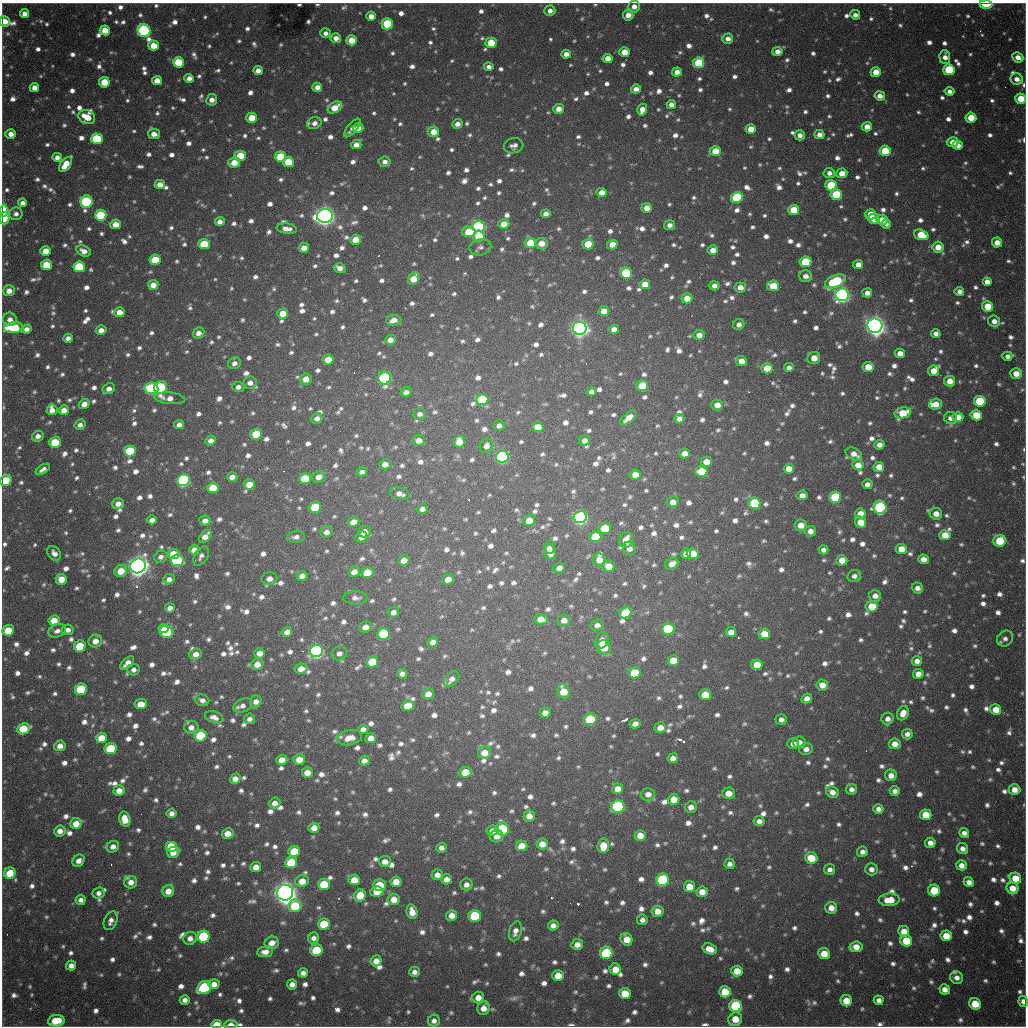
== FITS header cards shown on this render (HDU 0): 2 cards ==
NAXIS1  =                 1024 / length of data axis 1
NAXIS2  =                 1024 / length of data axis 2

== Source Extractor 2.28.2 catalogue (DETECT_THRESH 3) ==
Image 1024 x 1024 px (HDU 0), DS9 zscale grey, 1 PNG px = 1 image px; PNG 1028 x 1028 px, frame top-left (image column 1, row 1024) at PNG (2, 3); each listed source drawn as its Kron ellipse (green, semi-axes under 4 px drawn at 4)
Background 848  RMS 24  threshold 71.6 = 3 sigma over >= 5 px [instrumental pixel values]
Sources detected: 1687; of the 1687, the 500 brightest by FLUX_AUTO listed and drawn (1187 fainter detections omitted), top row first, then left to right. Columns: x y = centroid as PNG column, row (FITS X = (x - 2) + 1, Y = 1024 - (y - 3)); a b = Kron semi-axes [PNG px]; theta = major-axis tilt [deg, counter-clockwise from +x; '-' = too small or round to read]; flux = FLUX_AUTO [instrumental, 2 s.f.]
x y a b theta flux
986 4 6 4 -1 5.7e+04
634 7 6 6 - 1.3e+04
550 11 5 5 - 8.6e+03
24 14 4 4 - 1.2e+04
628 15 5 5 - 1.4e+04
855 15 5 4 - 8.4e+03
371 16 5 4 - 1.4e+04
5 21 5 5 - 2.1e+04
387 24 5 5 - 1.1e+05
105 30 5 5 - 3.2e+04
144 31 7 6 - 3.4e+05
325 33 5 4 - 8.2e+03
336 38 5 5 - 1.1e+04
728 39 5 5 - 1.0e+04
352 40 5 5 - 3.3e+04
491 43 5 5 - 5.5e+04
154 45 5 5 - 3.1e+04
777 51 5 4 - 1.2e+04
624 52 5 5 - 2.1e+04
566 54 5 4 - 1.0e+04
945 57 7 5 -88 1.2e+04
1018 57 5 5 - 1.4e+04
608 59 5 4 - 1.9e+04
178 62 5 5 - 7.1e+04
698 63 5 5 - 9.2e+04
489 67 4 4 - 8.1e+03
258 70 4 4 - 1.0e+04
949 70 5 5 - 1.1e+05
677 72 5 4 - 1.3e+04
876 72 5 5 - 3.0e+04
189 78 5 4 - 9.6e+03
1017 79 6 5 - 1.1e+04
157 81 5 4 - 1.9e+04
104 82 5 5 - 3.8e+04
317 87 5 4 - 1.2e+04
34 88 4 4 - 1.2e+04
636 89 5 4 - 1.1e+04
949 91 5 4 - 7.9e+03
880 96 5 4 - 1.2e+04
1021 99 5 5 - 3.8e+04
212 100 6 5 - 9.6e+03
671 104 4 4 - 1.0e+04
335 107 8 5 31 2.6e+04
558 109 5 5 - 1.5e+04
642 110 6 5 - 1.6e+04
87 117 9 6 -27 3.3e+04
252 118 5 5 - 4.0e+04
971 118 5 5 - 3.7e+04
314 123 7 6 - 8.8e+03
457 124 5 4 - 1.1e+04
867 127 5 4 - 1.7e+04
352 128 11 4 49 9.1e+03
358 128 5 5 - 1.9e+04
751 129 5 5 - 2.7e+04
433 132 5 5 - 2.3e+04
11 134 5 4 - 1.3e+04
154 134 6 5 - 1.3e+04
800 135 5 5 - 9.3e+03
819 135 5 4 - 1.0e+04
97 139 5 5 - 1.2e+05
953 142 6 5 - 2.0e+04
356 145 5 4 - 1.3e+04
958 145 5 4 - 1.2e+04
514 146 10 7 15 8.8e+03
715 151 5 5 - 3.3e+04
885 151 5 5 - 5.8e+04
240 156 5 5 - 5.5e+04
57 157 5 4 - 8.3e+03
280 157 5 5 - 6.0e+04
288 162 5 5 - 5.1e+04
385 162 6 5 - 8.2e+03
234 163 6 5 - 2.3e+04
65 164 8 5 53 3.0e+04
829 173 5 5 - 8.6e+03
842 173 5 5 - 1.8e+04
160 184 5 4 - 1.7e+04
831 185 5 5 - 8.8e+04
601 193 5 4 - 1.8e+04
836 195 6 5 - 9.7e+04
737 198 6 5 - 1.6e+05
86 202 6 6 - 2.1e+05
23 203 4 4 - 9.9e+03
647 208 5 5 - 1.6e+04
794 210 5 5 - 4.7e+04
3 211 6 4 88 9.6e+04
16 214 7 6 - 7.9e+03
546 214 5 4 - 9.5e+03
870 214 5 5 - 2.6e+04
101 215 6 5 - 9.3e+04
325 216 8 7 - 1.4e+06
4 218 6 5 - 3.5e+04
874 219 5 5 - 2.7e+04
882 220 6 5 - 2.1e+04
220 222 5 4 - 1.1e+04
116 224 5 5 - 2.1e+04
504 224 5 5 - 2.1e+04
886 224 5 4 - 8.2e+03
670 225 5 5 - 8.4e+03
479 227 6 5 - 3.7e+05
287 229 10 5 -6 1.3e+04
469 232 7 5 -3 5.1e+04
921 235 7 5 -20 4.3e+04
479 236 6 5 - 5.0e+04
355 240 5 5 - 2.5e+04
530 243 5 5 - 4.5e+04
541 243 6 5 - 2.2e+04
997 243 5 5 - 1.7e+04
204 244 6 5 - 6.1e+04
588 244 5 5 - 4.3e+04
612 244 5 5 - 2.0e+04
480 247 11 8 12 7.9e+03
938 247 5 5 - 2.3e+04
304 248 5 4 - 1.4e+04
713 250 5 5 - 1.6e+04
46 251 5 5 - 2.4e+04
84 251 7 5 -25 1.3e+04
155 260 5 5 - 6.5e+04
805 262 6 5 - 9.4e+04
47 265 5 5 - 4.8e+04
858 265 5 4 - 1.4e+04
79 267 6 5 - 1.2e+05
340 268 6 5 - 1.1e+04
626 273 6 5 - 1.3e+05
806 276 6 6 - 1.0e+04
414 279 7 5 51 3.1e+04
835 281 11 6 24 1.5e+05
987 282 5 4 - 1.3e+04
645 284 5 5 - 2.4e+04
153 285 5 5 - 1.9e+04
714 286 5 4 - 8.6e+03
773 286 6 5 - 4.6e+04
740 287 6 5 - 1.5e+04
9 291 6 5 - 1.5e+04
959 292 5 4 - 8.7e+03
867 293 5 4 - 9.6e+03
842 295 6 6 - 8.0e+05
687 298 5 5 - 2.2e+04
988 306 5 5 - 4.6e+04
604 311 5 5 - 1.8e+04
119 312 5 5 - 1.8e+04
283 314 5 5 - 2.6e+04
10 319 7 6 - 1.1e+04
394 320 8 5 5 1.4e+04
994 321 6 5 - 1.2e+04
739 325 6 5 - 8.6e+03
875 326 7 7 - 1.5e+06
14 328 9 5 5 1.6e+05
580 328 7 6 - 1.1e+06
26 329 5 4 - 9.9e+03
614 329 5 4 - 1.2e+04
101 330 5 4 - 1.0e+04
198 333 6 5 - 1.1e+04
936 333 5 4 - 8.1e+03
699 335 5 5 - 1.3e+04
68 338 5 4 - 7.9e+03
390 340 5 5 - 1.3e+04
900 353 5 4 - 1.6e+04
1007 356 5 4 - 8.0e+03
814 358 6 6 - 1.7e+04
328 360 5 5 - 2.5e+04
741 361 5 5 - 1.7e+04
234 363 6 5 - 8.1e+03
868 367 5 5 - 2.8e+04
767 368 5 5 - 3.8e+04
789 368 5 4 - 8.0e+03
933 371 6 5 - 2.1e+04
1016 374 6 5 - 2.1e+04
385 378 6 6 - 2.8e+05
306 379 6 5 - 1.9e+04
950 381 5 5 - 1.8e+04
250 383 7 6 - 1.1e+04
642 386 6 5 - 5.4e+04
160 387 7 6 - 2.0e+05
238 387 6 5 - 8.3e+03
151 388 7 6 - 2.0e+05
109 389 6 5 - 1.1e+04
406 392 5 4 - 7.9e+03
591 392 5 4 - 8.3e+03
170 398 15 5 -5 1.5e+04
482 400 6 5 - 1.1e+05
980 401 6 5 - 9.8e+04
84 404 6 5 - 1.4e+04
936 404 6 5 - 1.8e+04
717 405 6 5 - 1.7e+04
52 410 5 5 - 1.1e+04
64 410 5 5 - 1.5e+04
903 413 8 5 11 4.7e+04
420 414 6 5 - 8.0e+03
976 415 5 5 - 4.3e+04
958 417 5 5 - 2.2e+04
317 418 6 5 - 9.7e+03
628 418 10 5 40 1.7e+04
951 418 6 6 - 1.0e+04
679 419 5 4 - 1.0e+04
80 425 6 5 - 8.3e+03
179 425 5 4 - 9.2e+03
499 426 6 5 - 8.7e+03
538 427 6 5 - 2.3e+04
256 434 6 5 - 6.8e+04
38 436 6 5 - 9.3e+03
211 440 5 5 - 1.0e+04
584 440 5 5 - 1.1e+04
419 441 6 5 - 1.4e+04
55 442 6 5 - 5.7e+04
459 442 6 6 - 3.4e+04
879 445 5 5 - 1.2e+04
486 446 7 6 - 1.2e+04
130 451 6 5 - 9.7e+04
684 453 5 5 - 1.6e+04
854 454 9 5 -27 1.6e+04
502 457 6 6 - 3.3e+05
706 462 5 5 - 2.1e+04
385 464 6 5 - 1.1e+04
858 465 6 5 - 2.0e+04
879 467 5 5 - 2.3e+04
43 469 8 4 33 8.0e+03
789 469 5 5 - 2.1e+04
701 471 6 5 - 4.8e+04
362 472 5 4 - 8.1e+03
635 475 5 5 - 2.3e+04
232 477 5 4 - 1.1e+04
319 477 6 5 - 1.4e+04
305 478 6 5 - 5.4e+04
6 480 6 5 - 7.1e+04
184 480 6 6 - 3.1e+05
249 484 5 5 - 2.7e+04
867 484 5 5 - 8.0e+03
213 488 6 5 - 4.8e+04
400 494 10 6 -16 1.1e+04
802 495 5 4 - 1.2e+04
835 497 6 5 - 1.0e+05
673 502 6 5 - 1.5e+04
754 503 6 5 - 1.3e+05
118 504 6 5 - 1.2e+04
315 507 6 5 - 9.9e+04
880 507 6 6 - 2.4e+05
422 509 5 5 - 8.8e+03
860 514 5 5 - 1.9e+04
936 514 6 6 - 1.6e+04
580 517 6 6 - 5.6e+05
152 520 5 4 - 9.8e+03
529 520 6 5 - 2.8e+04
205 521 6 5 - 1.1e+04
353 522 6 5 - 1.7e+04
861 522 6 5 - 2.5e+04
801 525 6 6 - 1.7e+04
605 528 6 5 - 5.1e+04
810 531 6 5 - 1.2e+04
327 532 6 5 - 1.0e+04
364 532 6 5 - 1.7e+04
945 535 5 5 - 3.1e+04
205 536 8 5 46 1.5e+04
296 537 9 5 6 8.4e+03
361 537 6 5 - 9.4e+03
595 537 6 5 - 6.6e+04
626 540 8 6 68 2.5e+04
1000 541 6 6 - 6.1e+04
549 547 6 5 - 9.0e+03
629 549 7 6 - 1.0e+04
901 549 5 5 - 2.5e+04
194 550 5 5 - 1.5e+04
823 550 5 4 - 8.7e+03
550 552 7 6 - 1.8e+04
54 553 8 6 -50 9.4e+03
174 554 6 5 - 3.8e+04
686 554 5 5 - 1.4e+04
693 554 6 5 - 4.2e+04
201 556 11 6 58 7.9e+03
161 557 6 6 - 8.1e+03
923 559 5 5 - 1.5e+04
177 560 6 5 - 2.3e+05
404 560 5 5 - 2.0e+04
599 560 6 6 - 1.8e+04
842 560 5 5 - 2.2e+04
672 564 7 5 29 1.3e+04
138 566 8 7 - 1.5e+06
608 566 6 5 - 2.1e+04
559 568 6 5 - 1.1e+04
121 571 6 6 - 2.9e+04
354 572 6 5 - 1.4e+04
367 573 6 5 - 3.5e+04
302 576 5 5 - 1.2e+04
854 576 7 6 - 8.9e+03
61 579 5 5 - 2.6e+04
169 579 6 5 - 8.7e+03
269 579 8 6 11 1.3e+04
448 579 6 5 - 2.1e+04
917 588 6 5 - 9.0e+03
875 596 6 6 - 1.2e+04
355 598 12 6 -1 8.9e+03
872 606 6 5 - 3.7e+04
170 608 5 4 - 9.9e+03
393 612 6 5 - 8.8e+03
625 613 6 5 - 5.7e+04
541 619 7 5 -1 2.1e+04
54 620 5 5 - 2.9e+04
564 620 6 6 - 1.3e+04
597 625 6 6 - 8.3e+03
365 627 6 5 - 1.2e+04
163 629 5 4 - 4.0e+04
668 629 6 6 - 1.3e+05
8 630 6 5 - 4.6e+04
68 630 6 5 - 8.8e+03
57 631 9 6 21 9.2e+03
167 632 7 6 - 9.3e+04
287 632 5 5 - 1.3e+04
731 632 5 5 - 1.5e+04
383 634 6 6 - 1.3e+05
764 634 6 5 - 3.2e+04
1005 639 8 7 - 7.9e+03
602 640 8 6 68 1.6e+04
95 641 7 6 - 1.4e+04
433 642 5 5 - 1.0e+04
80 646 6 5 - 6.4e+04
604 648 7 7 - 2.8e+04
316 651 6 6 - 5.8e+05
260 653 5 5 - 1.2e+04
339 653 8 7 - 8.6e+03
196 654 6 5 - 1.3e+04
673 660 6 5 - 2.9e+04
917 661 5 5 - 1.1e+04
372 662 6 5 - 6.4e+04
127 663 8 4 44 1.2e+04
257 664 6 5 - 1.6e+04
757 665 6 5 - 3.1e+04
301 669 6 5 - 1.9e+04
134 670 6 5 - 8.0e+03
634 673 6 5 - 7.1e+04
402 674 5 5 - 8.3e+03
918 674 5 5 - 1.5e+04
452 679 9 6 48 1.0e+04
822 685 6 5 - 1.8e+04
81 689 6 5 - 1.1e+05
563 691 7 6 - 3.1e+04
428 694 6 5 - 1.7e+04
705 695 6 5 - 4.0e+04
807 698 5 4 - 1.0e+04
202 700 7 6 - 8.0e+03
256 702 6 5 - 1.1e+04
141 704 6 5 - 2.2e+04
243 706 10 6 23 8.3e+03
408 706 6 5 - 3.9e+04
996 709 5 5 - 2.7e+04
545 713 5 5 - 1.4e+04
903 713 7 5 63 1.6e+04
214 717 9 5 -17 9.9e+03
249 719 5 5 - 8.1e+03
590 719 6 6 - 9.5e+04
888 719 6 6 - 9.7e+03
781 720 5 5 - 8.3e+03
635 724 5 5 - 1.2e+04
191 727 7 6 - 1.1e+04
660 728 5 5 - 1.8e+04
23 729 6 5 - 6.7e+04
363 729 5 4 - 8.3e+03
907 734 5 5 - 8.8e+03
201 736 6 5 - 9.9e+04
101 738 5 5 - 3.0e+04
349 738 12 7 10 2.2e+04
371 738 5 5 - 1.6e+04
799 742 6 5 - 1.3e+04
793 744 6 5 - 1.2e+04
895 744 6 5 - 1.6e+04
60 746 5 5 - 1.4e+04
111 748 6 5 - 8.9e+04
806 749 6 6 - 9.5e+03
484 753 6 6 - 2.4e+04
673 758 5 5 - 1.1e+04
299 759 6 5 - 2.1e+04
282 760 5 5 - 1.9e+04
364 761 5 5 - 1.1e+04
465 772 6 5 - 4.0e+04
307 773 5 5 - 1.7e+04
891 775 6 6 - 1.3e+04
235 779 5 5 - 1.4e+04
617 789 6 5 - 1.9e+04
851 789 5 5 - 8.1e+03
1014 789 6 5 - 1.7e+04
119 791 5 5 - 2.1e+04
895 791 5 5 - 8.4e+03
832 792 6 5 - 1.2e+04
728 793 6 5 - 2.0e+04
648 794 7 6 - 1.2e+04
673 799 6 5 - 2.6e+04
275 803 6 5 - 1.2e+04
618 806 6 6 - 2.7e+05
691 807 6 5 - 1.3e+04
878 809 5 5 - 9.5e+03
172 813 5 5 - 9.1e+03
926 815 6 5 - 4.0e+04
529 816 6 5 - 1.5e+04
125 819 7 5 -74 2.6e+04
759 821 5 5 - 9.7e+03
76 824 6 5 - 2.3e+04
314 828 5 5 - 1.5e+04
502 829 7 6 - 1.6e+05
60 831 6 5 - 1.2e+04
492 831 6 5 - 1.2e+04
228 833 5 5 - 2.0e+04
964 833 5 4 - 9.5e+03
640 835 5 5 - 1.9e+04
497 836 7 6 - 1.0e+04
930 843 5 5 - 1.2e+04
542 844 6 5 - 2.1e+04
171 846 6 5 - 5.5e+04
521 846 6 5 - 2.9e+04
603 846 7 5 83 3.0e+04
113 847 6 5 - 1.1e+04
441 848 5 5 - 8.5e+03
962 849 6 5 - 9.3e+03
294 851 6 5 - 5.6e+04
173 852 6 5 - 1.7e+04
862 852 5 5 - 9.0e+03
811 858 6 5 - 4.1e+04
78 861 7 5 45 1.1e+04
291 862 6 5 - 8.2e+04
385 862 6 5 - 1.3e+04
729 864 5 5 - 8.2e+03
961 865 5 5 - 1.4e+04
256 867 5 5 - 1.6e+04
830 869 5 5 - 7.9e+03
871 869 6 6 - 9.4e+03
10 873 6 5 - 4.2e+04
437 875 6 5 - 1.1e+04
1015 878 6 5 - 3.5e+04
446 879 5 5 - 1.2e+04
354 880 6 5 - 2.8e+04
662 880 6 6 - 1.9e+05
302 881 6 6 - 2.2e+04
131 882 6 6 - 1.4e+04
396 882 5 5 - 2.2e+04
969 882 5 4 - 1.1e+04
324 884 6 5 - 6.5e+04
379 885 6 6 - 6.2e+04
466 885 6 6 - 9.8e+03
689 887 5 5 - 3.1e+04
1012 888 6 5 - 2.2e+04
934 890 6 6 - 5.7e+04
168 891 6 5 - 1.8e+04
377 892 7 5 7 3.0e+04
702 892 5 5 - 1.8e+04
99 893 6 5 - 8.6e+03
285 893 8 8 - 1.9e+06
360 895 6 6 - 3.6e+04
394 899 6 5 - 2.0e+04
81 900 5 5 - 8.6e+03
889 900 10 6 4 3.1e+04
295 906 6 6 - 6.8e+04
831 908 6 6 - 1.7e+04
657 911 6 5 - 1.9e+04
412 912 7 5 -77 1.7e+04
452 915 5 5 - 1.5e+04
474 916 6 6 - 1.0e+05
642 920 5 5 - 8.7e+03
111 921 10 6 68 9.7e+03
324 924 6 5 - 6.2e+04
553 925 5 5 - 9.9e+03
515 931 10 6 75 1.1e+04
904 931 5 5 - 2.0e+04
946 936 6 5 - 3.0e+04
203 937 6 6 - 1.5e+05
190 938 7 6 - 1.0e+04
314 938 6 5 - 8.5e+03
627 939 6 5 - 2.5e+04
906 941 6 5 - 6.1e+04
272 943 7 6 - 1.5e+04
577 944 6 5 - 1.4e+04
856 947 6 5 - 1.9e+04
710 949 7 5 -19 1.9e+04
316 950 6 6 - 7.4e+04
265 952 8 5 8 1.2e+04
606 953 6 6 - 1.5e+05
824 954 6 5 - 2.8e+04
376 961 6 5 - 1.6e+04
71 965 5 5 - 1.0e+04
615 969 6 5 - 2.6e+04
737 971 5 5 - 2.8e+04
414 972 5 5 - 8.1e+03
303 973 5 4 - 9.3e+03
558 975 6 5 - 2.5e+04
957 978 7 6 - 9.4e+03
214 984 6 5 - 1.3e+04
292 984 5 5 - 1.0e+04
204 987 7 6 - 2.4e+05
945 989 5 5 - 1.3e+04
725 992 6 5 - 4.4e+04
625 993 6 5 - 4.3e+04
478 998 6 6 - 1.8e+04
185 1000 5 5 - 9.0e+03
879 1000 5 4 - 8.6e+03
846 1001 6 5 - 3.2e+04
1023 1001 5 4 - 1.0e+04
975 1004 6 5 - 4.8e+04
735 1006 6 6 - 1.8e+05
484 1008 7 6 - 1.6e+04
735 1019 7 6 - 3.0e+04
56 1021 8 5 8 4.3e+04
434 1021 6 6 - 8.9e+03
217 1024 5 4 - 2.3e+04
231 1024 6 4 3 1.0e+04
At the frame edge (FLAGS 8, measured only in part): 8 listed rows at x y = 986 4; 5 21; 1021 99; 3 211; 6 480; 1023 1001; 217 1024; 231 1024
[1187 fainter detections neither listed nor drawn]

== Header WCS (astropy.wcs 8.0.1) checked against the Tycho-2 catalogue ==
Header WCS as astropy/WCSLIB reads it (CRVAL/CRPIX/CD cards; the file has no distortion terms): RA---TAN/DEC--TAN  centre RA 19:04:12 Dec -20:34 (286.05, -20.56 deg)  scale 1.18 arcsec/px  FOV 20.1' x 20.2'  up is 0 deg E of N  parity flipped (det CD > 0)
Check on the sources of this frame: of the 60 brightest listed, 16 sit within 1.8 arcsec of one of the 22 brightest Tycho-2 stars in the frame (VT <= 11.99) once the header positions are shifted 0.51 arcsec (0.01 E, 0.51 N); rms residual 0.61 arcsec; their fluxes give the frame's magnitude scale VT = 25.14 - 2.5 log10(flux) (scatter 0.26 mag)
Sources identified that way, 17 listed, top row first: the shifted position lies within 1.8 arcsec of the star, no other Tycho-2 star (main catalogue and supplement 1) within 3.6 arcsec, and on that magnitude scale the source's flux lands within +1.5 / -3 mag of the star's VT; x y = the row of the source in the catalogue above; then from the Tycho-2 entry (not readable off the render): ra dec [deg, ICRS J2000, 3 dp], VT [Tycho-2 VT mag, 2 dp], TYC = Tycho-2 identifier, HIP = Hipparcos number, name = IAU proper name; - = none
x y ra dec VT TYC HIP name
986 4 286.217 -20.394 11.45 6291-2348-1 - -
144 31 285.922 -20.401 11.84 6290-1553-1 - -
97 139 285.906 -20.437 11.70 6290-1190-1 - -
86 202 285.902 -20.457 11.63 6290-1914-1 - -
479 227 286.039 -20.466 11.64 6291-2563-1 - -
842 295 286.166 -20.490 11.06 6291-1861-1 - -
875 326 286.177 -20.500 9.72 6291-280-1 - -
580 328 286.074 -20.500 10.56 6291-2482-1 - -
385 378 286.006 -20.516 11.38 6291-2555-1 - -
184 480 285.935 -20.549 11.40 6290-1670-1 - -
580 517 286.074 -20.562 10.72 6291-940-1 - -
138 566 285.919 -20.577 9.38 6290-1734-1 - -
316 651 285.981 -20.605 11.19 6290-1602-1 - -
618 806 286.086 -20.657 11.94 6295-2470-1 - -
662 880 286.102 -20.681 11.90 6295-452-1 - -
285 893 285.970 -20.684 9.47 6294-85-1 - -
606 953 286.082 -20.705 11.99 6295-205-1 - -